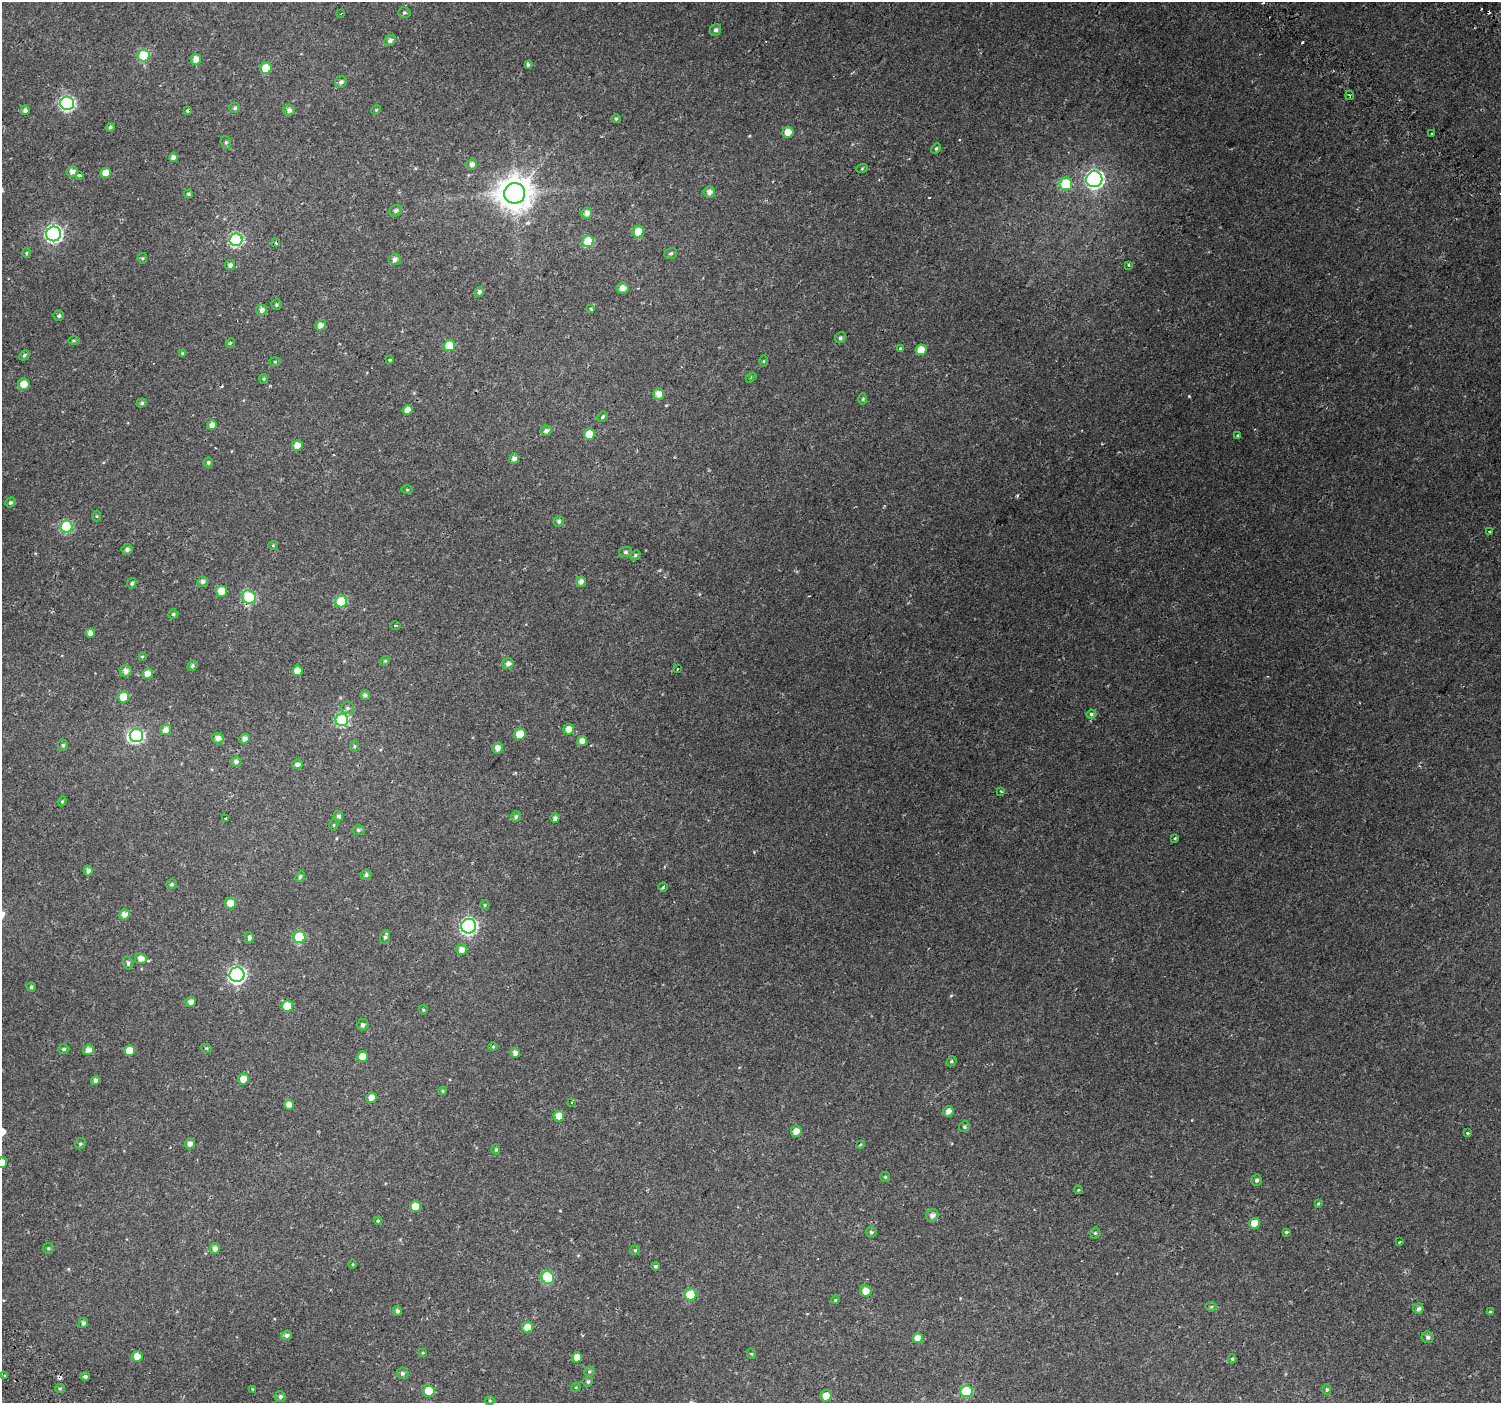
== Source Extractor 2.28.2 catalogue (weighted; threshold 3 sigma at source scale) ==
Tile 10 of 4 x 4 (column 2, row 3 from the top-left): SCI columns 1590-3088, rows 1741-3141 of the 6168 x 6217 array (HDU 1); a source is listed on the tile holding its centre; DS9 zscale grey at full resolution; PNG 1503 x 1405 px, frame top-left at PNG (2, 2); each listed source drawn as its Kron ellipse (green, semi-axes under 4 px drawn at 4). Shown black and unused: <1% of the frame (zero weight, under 2 of 3 exposures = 6% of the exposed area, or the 3 px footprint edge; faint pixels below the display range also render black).
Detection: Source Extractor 2.28.2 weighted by HDU 2 'WHT'; one run over the whole footprint, this tile lists its part. Background 0.046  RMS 0.0039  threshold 0.0173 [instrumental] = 3 sigma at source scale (4.5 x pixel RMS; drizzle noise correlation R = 1.50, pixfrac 1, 0.0396/0.0396 arcsec/px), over >= 5 px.
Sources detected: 233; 1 inside a brighter object's white glare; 5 cosmic-ray / hot-pixel residue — neither listed nor drawn; the other 227 listed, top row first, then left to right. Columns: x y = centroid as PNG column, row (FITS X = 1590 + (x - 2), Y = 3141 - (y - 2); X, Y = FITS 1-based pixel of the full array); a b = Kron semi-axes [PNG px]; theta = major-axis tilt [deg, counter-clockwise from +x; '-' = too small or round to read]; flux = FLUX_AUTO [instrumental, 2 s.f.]
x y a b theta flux
341 13 4 2 - 0.32
404 13 6 5 - 0.67
716 30 6 5 - 1.1
390 41 6 5 - 1.3
144 55 6 6 - 23
196 59 5 5 - 2.9
528 64 3 3 - 0.75
266 68 6 5 - 8.7
341 82 6 5 - 1.1
1350 95 4 2 - 0.35
67 103 7 7 - 63
235 108 5 5 - 0.81
25 110 4 4 - 0.95
289 110 5 5 - 1.6
376 110 5 4 - 0.34
187 111 3 3 - 0.46
616 119 5 4 - 0.49
110 127 4 4 - 0.79
788 132 5 5 - 3.9
1432 133 3 2 - 0.45
226 142 6 5 - 0.71
936 148 5 4 - 0.53
173 158 4 4 - 1.6
472 164 6 5 - 1.5
862 168 6 3 20 0.42
72 172 6 5 - 1.8
106 173 5 5 - 4.2
79 175 4 3 - 1.1
1094 179 8 8 - 100
1066 184 6 6 - 15
709 192 6 5 - 2
515 193 10 10 - 730
188 194 4 4 - 0.63
396 211 6 5 - 0.95
587 213 5 5 - 1.8
638 232 6 6 - 6.6
54 234 7 7 - 96
236 240 6 6 - 49
588 241 6 5 - 13
276 243 3 3 - 1.1
26 253 4 4 - 0.49
671 253 6 5 - 0.69
142 258 5 5 - 0.51
395 259 6 5 - 1.5
230 265 5 5 - 1.4
1129 265 3 3 - 0.43
623 288 6 5 - 2.6
479 292 5 4 - 1.2
276 305 5 5 - 0.58
591 309 4 3 - 0.55
261 310 5 5 - 1.8
59 316 5 5 - 0.78
321 325 6 5 - 2.1
840 338 6 5 - 0.75
74 340 6 4 0 0.47
230 343 5 3 - 0.41
449 346 6 5 - 9.4
900 349 3 3 - 0.81
921 350 5 5 - 5.3
182 353 4 4 - 0.36
24 355 5 4 - 0.69
390 360 3 3 - 0.69
764 361 5 3 - 0.33
275 362 5 3 - 0.42
752 377 3 3 - 0.41
749 378 3 3 - 0.51
263 379 5 4 - 0.5
24 384 6 5 - 4
658 394 6 5 - 2.5
863 399 6 4 88 0.56
142 403 5 4 - 0.72
407 410 5 4 - 2.9
602 417 5 4 - 0.59
212 425 5 5 - 2
546 431 5 5 - 1.3
589 434 5 5 - 6.1
1237 436 3 3 - 0.68
297 445 5 5 - 3.3
514 458 5 5 - 1.4
208 462 5 4 - 0.72
407 490 6 4 0 0.43
11 502 5 5 - 0.8
97 516 5 3 - 0.37
559 521 5 5 - 0.8
66 526 6 6 - 28
1489 532 3 2 - 0.57
273 545 4 4 - 0.38
127 549 5 5 - 1
626 552 6 5 - 0.78
635 555 5 4 - 0.62
203 582 5 5 - 1.3
581 582 5 5 - 1.8
132 583 5 4 - 0.81
222 591 5 5 - 4.9
249 597 7 6 - 32
341 602 6 5 - 18
173 614 5 4 - 0.63
395 625 5 2 - 0.31
90 633 4 4 - 2
142 656 3 3 - 0.73
385 661 5 4 - 0.45
508 664 6 5 - 1.5
192 666 5 4 - 0.71
677 669 3 2 - 0.26
125 671 6 5 - 1.8
298 671 5 5 - 4.1
148 674 5 5 - 2.9
365 695 5 4 - 0.99
124 697 5 5 - 8.8
347 708 6 5 - 0.82
1091 714 5 4 - 1.2
342 720 6 6 - 39
569 729 5 5 - 2.8
166 730 5 5 - 2.3
520 734 6 5 - 5.6
136 736 7 6 - 50
218 738 6 5 - 2
245 738 5 5 - 1.6
582 741 5 5 - 2.6
63 745 5 5 - 0.77
354 746 5 3 - 0.45
498 748 5 5 - 2.5
236 762 5 5 - 1.3
297 764 5 5 - 1.4
1001 791 3 3 - 0.53
62 801 5 4 - 0.45
339 816 5 4 - 1.1
516 817 5 5 - 0.81
226 818 3 3 - 0.41
555 818 5 4 - 1.2
334 825 5 3 - 0.37
358 830 6 5 - 0.8
1175 838 3 3 - 0.45
88 871 5 4 - 1.7
366 875 5 5 - 0.86
300 877 6 4 62 0.63
172 884 5 5 - 0.6
663 887 5 4 - 0.62
230 903 5 5 - 4.3
485 905 5 4 - 0.43
124 914 5 5 - 2.5
469 926 7 7 - 82
300 937 6 6 - 24
385 937 6 5 - 0.81
249 938 5 4 - 1.1
461 950 5 5 - 2.3
141 959 6 5 - 2.6
128 963 7 4 -76 0.75
237 975 7 7 - 100
31 987 4 4 - 0.61
191 1002 5 5 - 1.9
287 1006 6 5 - 8
423 1010 5 4 - 0.4
363 1025 6 5 - 1.1
493 1047 4 4 - 0.46
206 1048 6 3 -18 0.47
64 1049 5 4 - 0.63
88 1050 5 5 - 2.5
129 1051 5 5 - 6.1
515 1053 5 4 - 1.9
363 1057 5 5 - 4.6
951 1061 5 4 - 0.6
243 1079 5 5 - 3.4
95 1080 4 4 - 1.3
443 1091 4 4 - 0.44
371 1098 5 5 - 2.7
571 1102 4 3 - 0.76
289 1105 5 5 - 2.2
948 1111 5 5 - 2.2
559 1116 5 5 - 4.3
964 1127 5 5 - 0.67
796 1131 6 5 - 2.7
1468 1133 4 3 - 0.47
80 1144 6 5 - 0.74
190 1144 5 5 - 1.7
860 1145 3 3 - 0.75
496 1150 5 4 - 0.59
2 1163 5 5 - 3.8
885 1177 5 5 - 0.51
1257 1180 6 5 - 0.88
1078 1190 4 3 - 0.33
1318 1204 4 4 - 0.4
415 1206 5 5 - 5.7
932 1215 6 6 - 1.8
378 1221 4 3 - 0.48
1255 1223 5 5 - 4.6
871 1232 5 5 - 0.73
1286 1232 4 3 - 0.49
1095 1233 5 5 - 0.6
1400 1242 3 2 - 0.6
48 1248 5 5 - 0.57
215 1248 5 5 - 1.8
635 1250 5 4 - 0.5
353 1264 4 3 - 0.37
656 1266 4 4 - 0.82
548 1277 7 6 - 22
866 1291 6 5 - 3.7
690 1295 6 6 - 16
835 1300 4 3 - 0.32
1211 1307 5 5 - 0.52
1418 1309 5 5 - 1.1
397 1311 5 4 - 0.96
1490 1312 4 4 - 0.46
83 1323 5 4 - 1.1
528 1327 5 5 - 4.4
287 1335 5 5 - 1.3
1428 1337 6 5 - 1.1
918 1338 5 5 - 2.4
423 1353 4 3 - 0.37
752 1354 5 3 - 0.4
137 1356 5 5 - 3.3
577 1357 5 5 - 3.3
1232 1359 4 4 - 0.48
589 1371 5 5 - 0.57
402 1373 6 5 - 0.96
5 1376 3 3 - 0.68
85 1376 5 4 - 1.2
588 1381 5 5 - 0.66
576 1387 5 4 - 0.37
60 1388 5 4 - 0.55
252 1389 3 3 - 0.78
1327 1389 5 4 - 0.57
429 1391 5 5 - 10
966 1391 6 6 - 17
826 1396 6 5 - 3.1
280 1397 5 5 - 1.2
490 1400 5 3 - 0.37
Isophote crosses this tile's border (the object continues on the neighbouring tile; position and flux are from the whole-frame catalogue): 1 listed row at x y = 2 1163